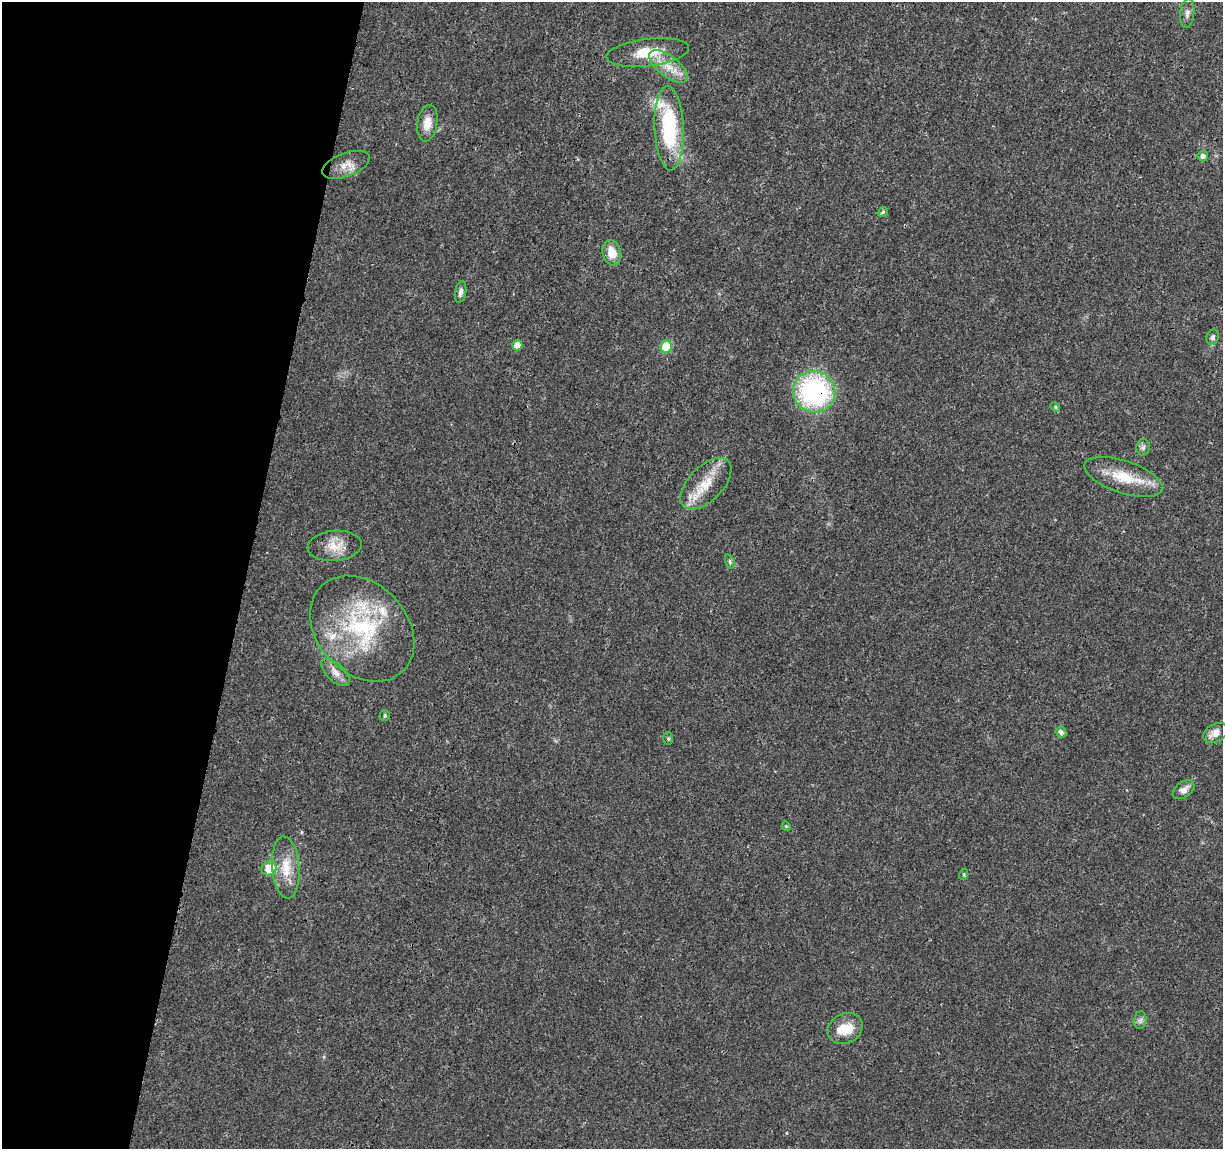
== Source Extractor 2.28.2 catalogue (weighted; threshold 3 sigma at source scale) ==
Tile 9 of 4 x 4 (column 1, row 3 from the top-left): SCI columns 5-1225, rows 1374-2520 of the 4896 x 5099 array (HDU 1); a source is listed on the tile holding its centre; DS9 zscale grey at full resolution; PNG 1225 x 1151 px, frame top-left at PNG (2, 2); each listed source drawn as its Kron ellipse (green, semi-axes under 4 px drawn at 4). Shown black and unused: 20% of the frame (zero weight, under 3 of 4 exposures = <1% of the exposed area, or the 3 px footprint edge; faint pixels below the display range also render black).
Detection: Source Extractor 2.28.2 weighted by HDU 2 'WHT'; one run over the whole footprint, this tile lists its part. Background 0.0204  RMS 0.0029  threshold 0.0131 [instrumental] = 3 sigma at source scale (4.5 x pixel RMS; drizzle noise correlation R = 1.50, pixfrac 1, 0.0396/0.0396 arcsec/px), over >= 5 px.
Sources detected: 37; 4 inside a brighter listed object's ellipse — not listed separately; the other 33 listed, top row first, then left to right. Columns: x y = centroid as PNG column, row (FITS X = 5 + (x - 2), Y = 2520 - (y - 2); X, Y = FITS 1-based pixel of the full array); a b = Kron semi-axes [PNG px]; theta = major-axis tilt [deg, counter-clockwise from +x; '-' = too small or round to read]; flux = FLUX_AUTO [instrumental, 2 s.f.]
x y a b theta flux
1187 13 15 7 83 1.3
648 52 41 13 7 8.9
668 66 23 10 -38 5.2
427 123 18 10 81 3.4
669 128 42 14 -87 26
1203 156 5 5 - 1.2
346 165 25 11 21 3.5
883 212 5 4 - 0.54
612 253 13 9 -76 4.5
460 292 11 5 79 1.2
1213 337 8 6 67 0.75
517 345 5 5 - 2.3
666 347 6 5 - 13
814 392 21 20 - 51
1055 407 5 4 - 0.34
1143 447 8 6 89 0.8
1123 477 41 16 -18 10
706 484 32 17 45 8.2
335 546 27 15 5 5.5
730 561 7 4 -72 0.61
362 629 59 45 -47 37
335 672 17 9 -43 2.5
385 716 5 5 - 0.52
1061 732 5 5 - 1.1
1216 733 13 9 30 2.3
668 739 6 5 - 0.45
1184 790 12 7 35 1.8
786 826 5 4 - 0.31
286 867 31 13 -86 7.1
269 868 8 6 33 6
964 874 6 3 72 0.34
1140 1020 9 6 83 0.88
845 1029 18 14 28 6
Overlapping masked pixels (flux is a lower limit): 1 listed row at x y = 814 392